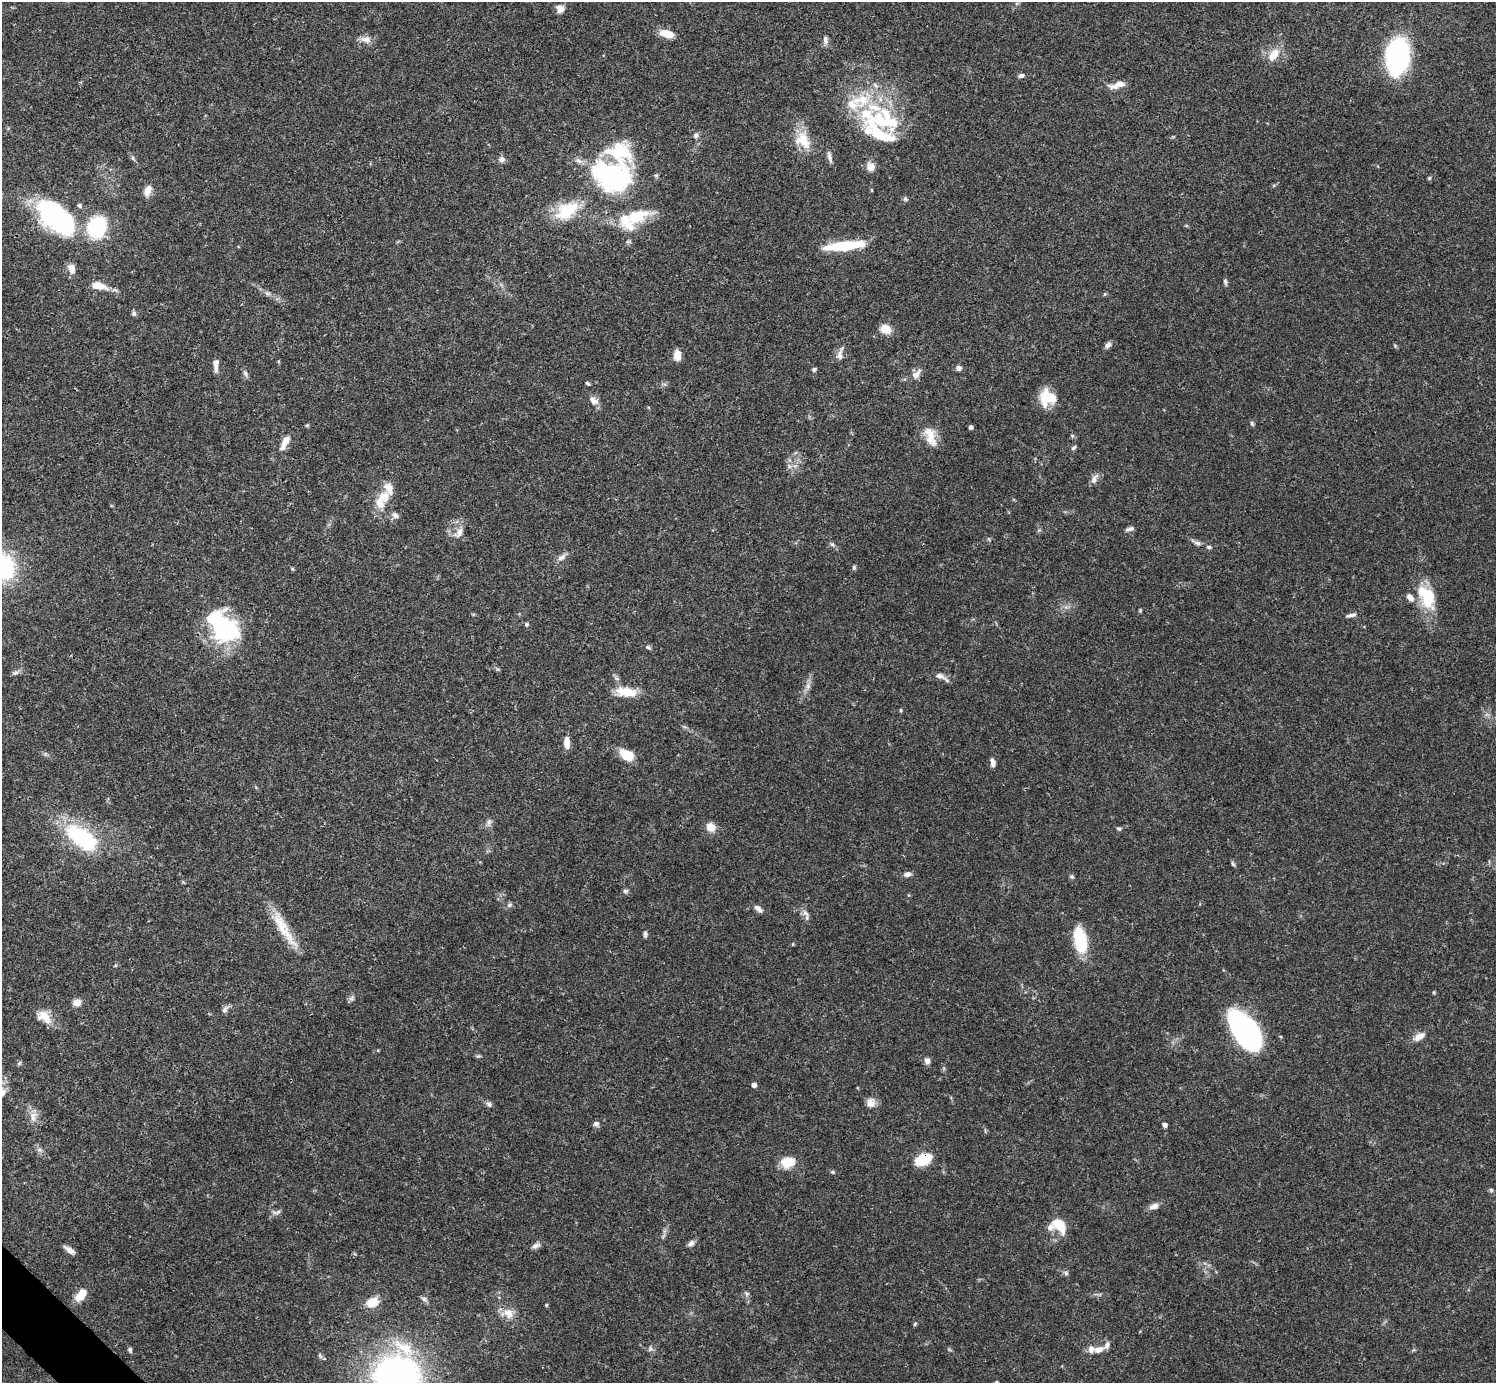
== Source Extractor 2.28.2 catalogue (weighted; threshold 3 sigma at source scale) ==
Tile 7 of 4 x 4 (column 3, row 2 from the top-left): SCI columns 2991-4484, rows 2921-4301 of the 5982 x 5981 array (HDU 1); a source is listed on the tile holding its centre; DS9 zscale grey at full resolution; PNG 1498 x 1385 px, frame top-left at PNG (2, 2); no overlay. Shown black and unused: <1% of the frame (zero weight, under 3 of 4 exposures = <1% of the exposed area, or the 3 px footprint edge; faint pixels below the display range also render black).
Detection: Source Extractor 2.28.2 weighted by HDU 2 'WHT'; one run over the whole footprint, this tile lists its part. Background 0.0408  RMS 0.0027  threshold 0.012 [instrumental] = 3 sigma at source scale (4.5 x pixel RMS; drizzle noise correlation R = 1.50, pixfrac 1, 0.05/0.05 arcsec/px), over >= 5 px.
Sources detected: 151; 3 inside a brighter object's white glare — not listed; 18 inside a brighter listed object's ellipse — not listed separately; the other 130 listed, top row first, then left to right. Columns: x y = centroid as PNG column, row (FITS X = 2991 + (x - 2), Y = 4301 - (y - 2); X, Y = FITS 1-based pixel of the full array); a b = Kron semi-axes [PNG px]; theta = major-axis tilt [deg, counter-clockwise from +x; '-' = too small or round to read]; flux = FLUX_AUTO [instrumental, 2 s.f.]
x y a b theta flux
560 9 8 8 - 2.2
667 34 15 7 -13 4.3
366 39 15 9 -4 2
825 40 11 6 -88 1.1
1274 55 22 12 53 3.9
1398 56 29 18 83 54
1021 75 7 5 18 0.78
1120 84 18 7 6 2.2
875 85 9 5 -45 0.83
882 120 38 32 -7 21
696 136 8 6 31 0.77
803 140 26 18 -62 6.9
830 157 18 5 -77 1.1
133 158 6 5 - 0.49
502 159 8 7 - 1
870 167 12 10 -56 2
611 176 53 43 -21 45
1429 178 5 4 - 0.38
148 190 13 8 67 2.4
905 199 7 5 -52 0.5
567 210 30 17 30 11
56 217 50 26 -40 36
629 226 18 10 -10 3.5
97 227 18 15 68 22
844 246 41 8 6 15
72 269 11 8 -75 2.4
1225 282 9 4 -77 0.59
99 286 19 8 -13 4.5
1105 294 5 5 - 0.35
134 314 6 6 - 0.69
886 329 10 8 -31 4.2
1108 345 9 6 54 0.97
1395 346 6 4 -57 0.33
840 354 23 7 73 1.6
677 355 11 7 -87 3.1
216 364 13 5 -88 1.9
959 368 7 6 - 0.97
814 369 5 4 - 0.63
245 373 8 6 -69 0.78
916 374 17 8 47 1.7
587 383 5 4 - 0.42
1048 398 17 15 -24 8
594 401 14 8 -35 1.6
1252 423 7 4 -63 0.48
307 425 5 5 - 0.31
971 427 4 4 - 0.78
930 436 28 13 -70 4.5
1072 436 5 5 - 0.4
285 443 21 8 62 2.8
1074 448 7 5 40 0.53
1094 479 15 6 62 1.4
384 497 18 14 29 4.3
395 515 10 7 -30 1
1130 529 11 5 11 0.87
459 533 16 9 52 2.3
989 539 6 4 -71 0.33
1197 543 10 6 -19 0.94
832 544 6 5 - 0.52
1209 547 6 4 -2 0.57
561 557 14 6 30 1.3
3 567 22 18 -62 31
854 567 6 5 - 0.48
1427 597 33 18 -64 10
1140 610 5 4 - 0.31
1351 615 13 5 14 0.99
526 624 5 5 - 0.53
225 627 37 31 43 23
648 647 6 5 - 0.53
15 673 10 5 18 0.78
939 676 14 7 -18 1.6
808 686 9 6 84 1.1
626 692 28 11 -5 5.6
901 710 5 3 - 0.27
567 743 13 6 -88 2.4
627 755 14 8 -31 7
993 762 11 5 -81 1.2
489 823 11 6 79 1
711 827 11 10 - 2.7
1119 829 6 5 - 0.51
82 838 39 19 -35 26
1233 864 7 5 -71 0.51
907 874 9 6 14 1.2
1072 877 6 5 - 0.46
625 891 7 6 - 0.63
510 905 8 6 2 0.66
758 909 13 6 -39 1.2
805 913 13 6 -48 1.3
281 926 54 12 -57 8.1
645 934 9 4 90 0.62
1080 940 22 10 -77 17
1434 992 5 4 - 0.31
351 998 8 6 1 0.71
77 1002 8 7 - 2.1
225 1010 10 7 53 1
44 1016 21 13 -34 4.2
1246 1031 34 17 -56 91
1419 1036 16 8 32 2.3
1280 1037 4 3 - 0.34
478 1056 7 4 23 0.39
927 1061 7 6 - 1.4
19 1063 6 5 - 0.44
754 1085 4 4 - 1.4
871 1103 13 11 66 2.1
489 1104 9 6 -46 0.76
33 1116 16 10 86 2.3
596 1124 7 6 - 0.89
1165 1125 5 5 - 0.75
39 1150 8 6 -19 0.81
923 1159 18 10 20 8
788 1162 16 11 13 5.6
832 1172 6 4 -20 0.41
1491 1190 5 5 - 0.44
1154 1206 12 7 17 1.6
276 1212 15 5 6 0.92
1058 1226 24 17 -23 5.6
691 1243 9 6 38 1
536 1246 12 6 23 1.1
69 1250 15 5 -34 1.4
1066 1273 7 6 - 0.59
747 1294 7 6 - 0.64
81 1295 14 8 50 4.9
424 1299 8 6 -27 0.73
372 1302 13 10 21 4.4
546 1305 4 4 - 0.29
508 1313 18 13 -8 3.4
915 1324 5 4 - 0.37
650 1349 7 4 56 0.53
1099 1349 13 8 18 2.1
130 1350 7 5 -64 0.53
397 1376 38 37 - 110
Overlapping masked pixels (flux is a lower limit): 1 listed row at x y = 923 1159
Isophote crosses this tile's border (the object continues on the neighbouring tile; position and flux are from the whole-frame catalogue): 2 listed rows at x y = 3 567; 397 1376